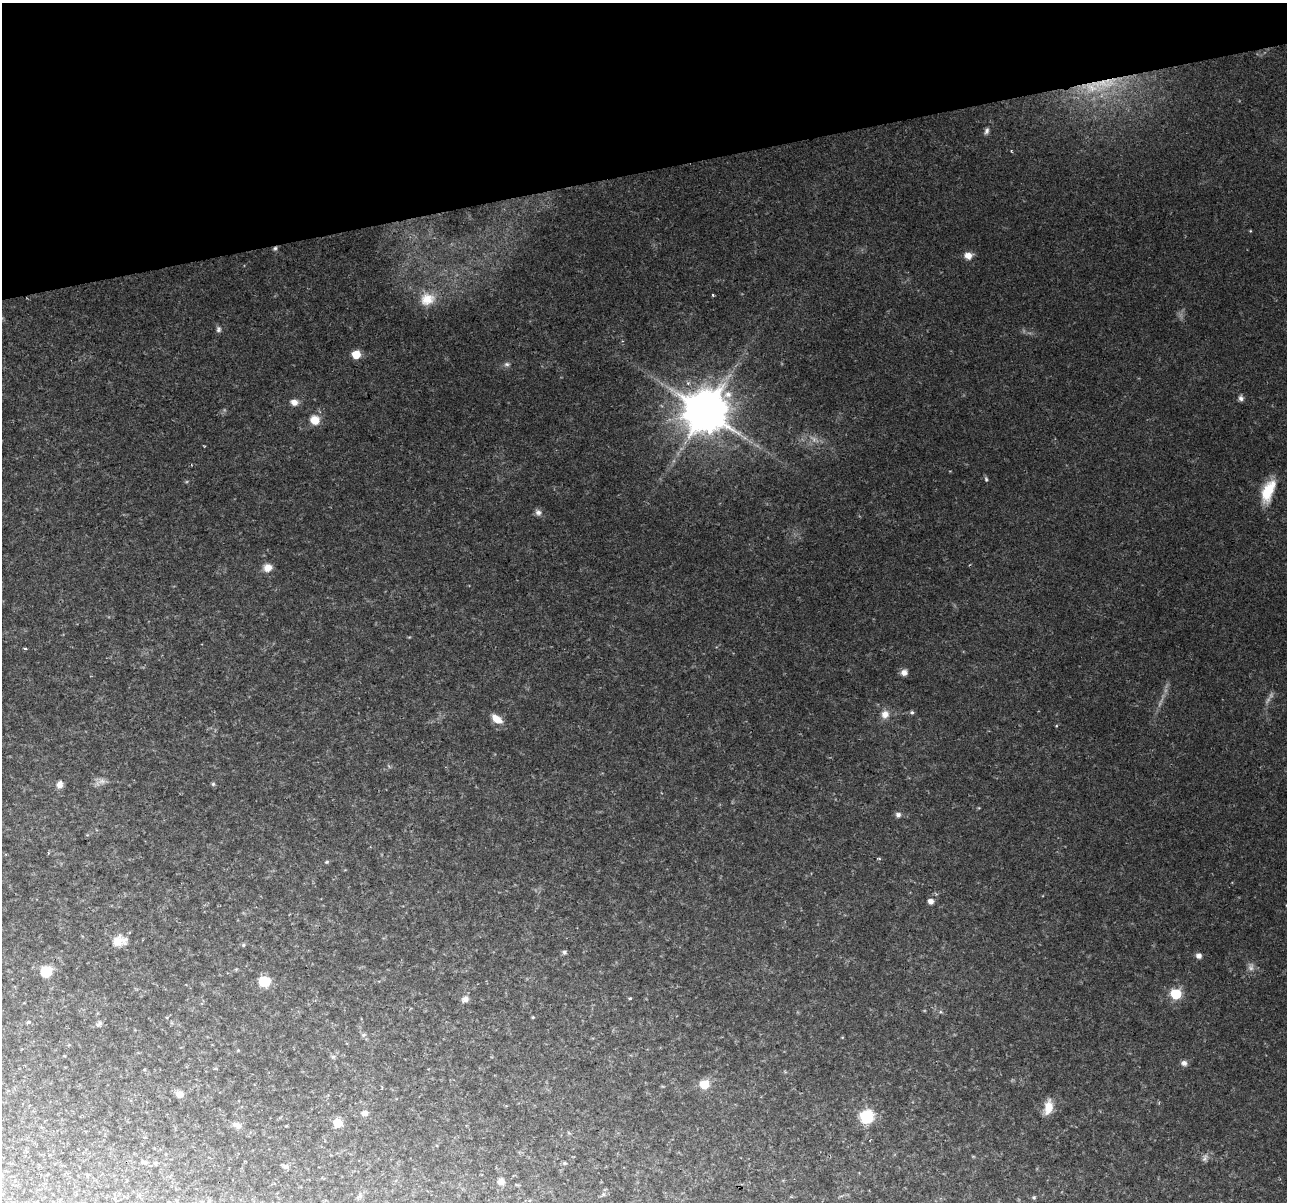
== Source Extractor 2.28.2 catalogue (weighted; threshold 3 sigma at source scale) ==
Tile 3 of 4 x 4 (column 3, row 1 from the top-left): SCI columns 2573-3857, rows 3647-4846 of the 5144 x 4939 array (HDU 1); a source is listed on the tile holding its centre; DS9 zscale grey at full resolution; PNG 1289 x 1204 px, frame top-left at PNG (2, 3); no overlay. Shown black and unused: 14% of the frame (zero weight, under 2 of 3 exposures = <1% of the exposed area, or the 3 px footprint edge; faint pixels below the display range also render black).
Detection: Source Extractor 2.28.2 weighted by HDU 2 'WHT'; one run over the whole footprint, this tile lists its part. Background 0.0766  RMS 0.0094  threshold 0.0423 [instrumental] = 3 sigma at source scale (4.5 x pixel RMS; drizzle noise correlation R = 1.50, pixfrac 1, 0.0396/0.0396 arcsec/px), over >= 5 px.
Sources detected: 56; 2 too faint to see at this stretch — not listed; the other 54 listed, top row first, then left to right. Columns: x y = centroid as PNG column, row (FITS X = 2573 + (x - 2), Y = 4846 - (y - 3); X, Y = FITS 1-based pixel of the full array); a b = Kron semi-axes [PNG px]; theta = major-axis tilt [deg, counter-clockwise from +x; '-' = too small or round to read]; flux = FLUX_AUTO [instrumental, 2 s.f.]
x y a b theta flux
1092 87 20 7 -33 13
987 131 9 5 66 2.4
1011 151 3 3 - 0.63
275 248 5 5 - 1.6
968 255 9 8 - 6.2
713 295 4 3 - 0.85
427 299 17 14 23 13
218 329 8 6 80 2.1
356 355 5 5 - 26
507 364 7 5 -20 1.9
728 394 12 8 15 6.7
1241 398 7 6 - 2.7
294 402 9 7 -18 5.2
705 412 12 11 - 3500
315 420 11 10 - 11
986 479 6 5 - 1.4
1268 491 26 12 66 23
538 512 9 7 -2 3.1
268 568 9 8 - 8
25 649 3 3 - 2.5
904 673 8 8 - 4
912 712 5 4 - 1.4
885 714 10 9 - 6.5
496 719 14 8 -34 8.9
60 784 9 7 75 4.4
213 784 5 5 - 1.4
898 815 7 6 - 2.5
931 901 5 4 - 5.6
119 941 19 12 6 12
243 945 5 3 - 0.94
564 952 5 5 - 1.7
1199 956 5 5 - 4.8
46 971 7 7 - 31
264 982 9 8 - 23
1176 994 6 6 - 65
630 998 5 3 - 0.86
465 999 8 7 - 3.8
533 1017 4 3 - 0.8
29 1022 5 4 - 1.3
99 1023 8 5 53 2.2
1184 1063 7 7 - 3.1
704 1084 5 5 - 42
179 1094 8 7 - 5.7
1048 1107 17 9 77 11
364 1113 8 7 - 3.2
866 1116 8 8 - 49
337 1123 5 5 - 30
237 1125 13 7 -29 4.4
1204 1158 8 5 45 2.4
145 1162 7 5 -24 2.6
565 1163 4 4 - 1.1
286 1166 7 6 - 3.2
501 1182 7 7 - 4.8
1034 1197 5 3 - 1
Overlapping masked pixels (flux is a lower limit): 2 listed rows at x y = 1092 87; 275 248